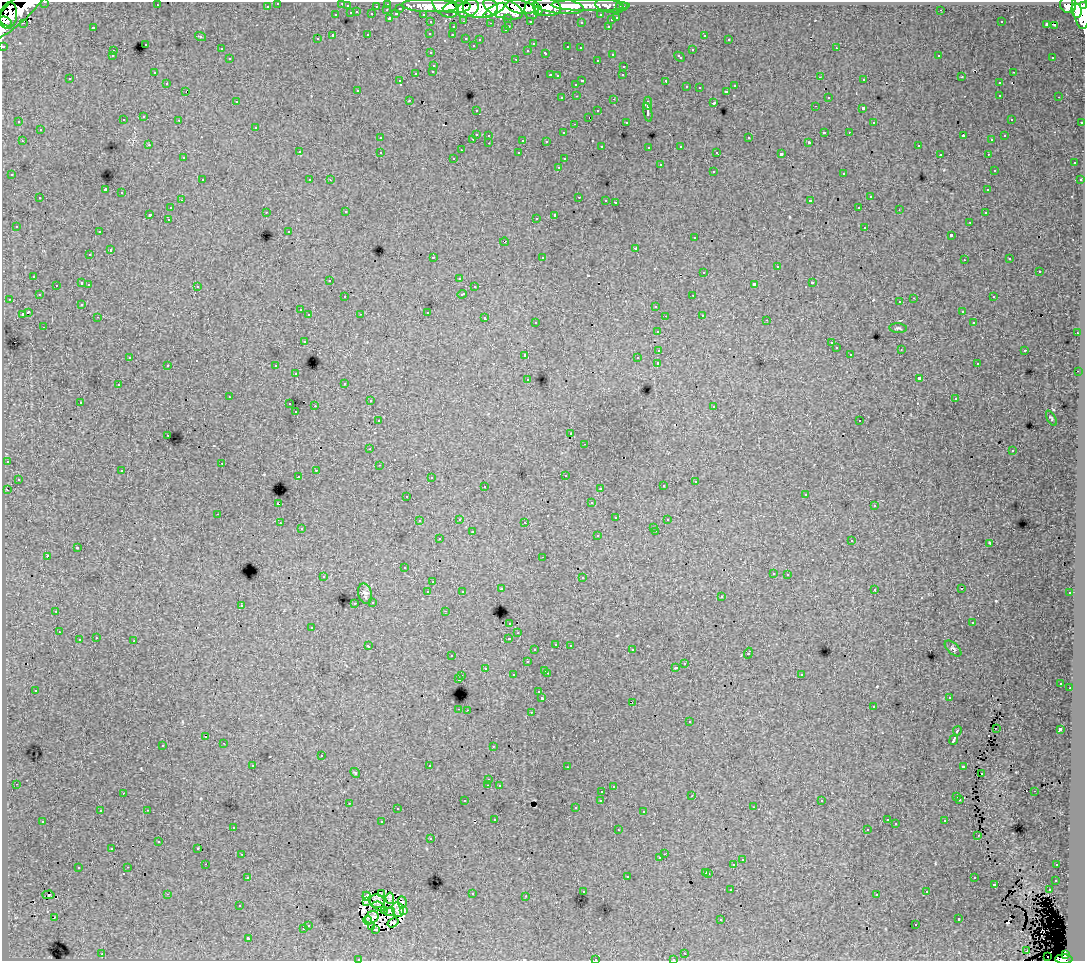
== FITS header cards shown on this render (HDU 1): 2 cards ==
NAXIS1  =                 1083
NAXIS2  =                  959

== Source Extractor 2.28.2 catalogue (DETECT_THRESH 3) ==
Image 1083 x 959 px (HDU 1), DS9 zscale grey, 1 PNG px = 1 image px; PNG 1087 x 963 px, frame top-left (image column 1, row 959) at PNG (2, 2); each listed source drawn as its Kron ellipse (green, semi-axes under 4 px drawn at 4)
Background 84.7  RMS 0.81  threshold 2.44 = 3 sigma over >= 5 px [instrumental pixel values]
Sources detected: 553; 12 with non-positive FLUX_AUTO (blend fragments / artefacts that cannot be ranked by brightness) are neither listed nor drawn; of the other 541, the 500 brightest by FLUX_AUTO listed and drawn (41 fainter detections omitted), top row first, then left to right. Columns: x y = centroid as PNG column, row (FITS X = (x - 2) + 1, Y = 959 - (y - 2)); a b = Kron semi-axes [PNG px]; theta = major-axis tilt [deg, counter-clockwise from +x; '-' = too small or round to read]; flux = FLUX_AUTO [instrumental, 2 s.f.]
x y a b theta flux
45 2 3 2 - 2000
278 3 3 3 - 1900
342 3 3 2 - 77
388 4 3 3 - 3200
157 5 3 2 - 84
590 5 39 6 0 100000
1068 5 8 8 - 74000
267 6 3 3 - 1100
347 6 3 3 - 780
376 6 3 2 - 810
430 6 28 6 -2 200000
445 6 14 9 -41 160000
559 6 25 8 -7 180000
610 6 15 7 -11 24000
1084 6 4 3 - 53000
457 7 14 5 6 180000
521 7 15 6 -10 220000
547 7 14 9 -6 220000
620 7 3 3 - 930
623 7 3 3 - 1600
400 8 3 3 - 830
468 8 11 8 26 190000
480 8 17 10 2 350000
503 8 20 9 -19 440000
19 10 41 11 44 300000
387 10 3 2 - 290
494 10 12 4 31 90000
532 10 9 7 84 150000
941 10 3 2 - 83
1081 10 20 8 -81 320000
538 11 5 3 - 62000
1076 11 7 5 -81 120000
357 12 3 3 - 400
351 13 3 3 - 650
372 14 3 3 - 1100
396 14 4 3 - 820
423 14 3 2 - 1500
8 15 13 8 80 190000
336 15 3 3 - 270
601 15 3 3 - 1500
390 18 3 3 - 1500
508 18 3 3 - 990
617 18 3 3 - 580
611 20 3 3 - 240
6 21 6 4 -27 72000
464 21 3 2 - 330
530 21 3 3 - 1100
431 22 3 3 - 1600
581 22 3 3 - 180
1001 22 3 3 - 140
23 23 3 2 - 180
490 23 3 2 - 50
1047 24 4 3 - 590
1054 25 4 2 - 48
509 26 3 2 - 300
608 26 3 2 - 230
93 27 3 2 - 510
453 27 3 3 - 250
505 30 3 3 - 230
430 34 3 3 - 150
368 35 3 3 - 580
452 35 3 2 - 160
704 35 4 3 - 180
333 36 3 3 - 1200
201 37 6 3 -19 52
466 38 3 3 - 220
317 39 3 3 - 190
729 39 3 2 - 100
480 40 3 3 - 170
145 44 3 3 - 270
533 44 3 3 - 140
473 45 3 3 - 110
3 46 3 3 - 3200
568 47 3 3 - 400
580 48 3 3 - 200
836 48 3 2 - 190
221 49 3 3 - 89
528 50 3 3 - 150
692 50 3 3 - 350
113 51 3 3 - 250
431 53 3 3 - 190
546 53 3 3 - 490
612 54 3 3 - 270
939 55 3 2 - 95
112 56 3 3 - 120
680 57 6 3 -43 410
1053 57 3 3 - 150
230 59 3 3 - 280
516 59 3 2 - 480
597 60 3 2 - 110
434 65 3 3 - 210
624 66 3 3 - 300
433 71 3 3 - 270
154 72 3 2 - 130
1013 72 3 2 - 200
416 73 3 3 - 540
550 75 3 2 - 380
623 75 3 2 - 78
557 76 3 3 - 93
820 77 3 2 - 75
962 77 3 2 - 100
70 79 3 3 - 150
864 80 3 2 - 180
400 81 3 3 - 170
582 81 3 3 - 550
666 81 4 3 - 990
167 83 3 3 - 220
999 83 3 3 - 290
576 84 3 3 - 190
734 86 3 3 - 280
686 87 3 3 - 230
699 88 2 2 - 47
358 90 3 3 - 140
186 91 3 2 - 71
726 91 3 3 - 290
1000 95 3 2 - 210
577 96 3 2 - 260
828 97 3 3 - 220
1059 97 3 2 - 210
562 98 3 2 - 130
614 99 3 2 - 400
409 100 3 2 - 210
236 101 3 2 - 86
648 103 7 3 88 2000
714 103 3 3 - 780
815 106 3 2 - 120
863 108 3 3 - 1100
476 110 3 2 - 120
598 111 3 3 - 250
648 112 10 4 -80 2300
144 117 3 3 - 290
589 117 3 2 - 67
1011 119 3 2 - 79
123 120 3 3 - 220
179 120 3 2 - 240
19 122 3 2 - 120
626 122 3 3 - 140
874 122 3 3 - 140
1082 122 3 3 - 590
574 124 3 2 - 130
256 127 3 3 - 310
40 130 3 3 - 230
824 132 3 3 - 840
849 132 2 2 - 110
563 133 3 3 - 220
476 134 3 3 - 630
489 135 3 3 - 190
963 136 4 3 - 420
1005 136 3 3 - 180
380 138 3 3 - 170
749 138 3 3 - 280
473 139 3 2 - 230
523 140 3 3 - 560
992 140 3 3 - 100
22 141 3 2 - 230
546 141 3 3 - 110
809 142 3 2 - 67
489 143 3 2 - 230
149 145 3 2 - 210
602 146 3 3 - 120
681 146 3 3 - 280
918 146 3 3 - 250
649 147 3 3 - 170
461 150 2 2 - 52
299 152 3 3 - 350
380 152 3 3 - 240
717 152 3 3 - 150
519 153 3 3 - 200
781 154 4 3 - 1700
940 154 3 2 - 140
988 154 3 2 - 120
183 158 3 3 - 260
454 158 3 3 - 190
564 159 3 3 - 160
1074 163 3 3 - 210
660 165 3 3 - 510
559 167 3 2 - 220
994 170 3 3 - 190
713 171 3 3 - 340
844 173 3 3 - 280
12 175 3 3 - 240
202 180 3 3 - 240
310 180 3 2 - 110
330 180 3 2 - 63
1080 180 3 3 - 120
105 190 4 3 - 5700
988 190 3 3 - 160
122 193 3 3 - 570
579 197 3 2 - 390
870 197 3 3 - 400
40 198 3 3 - 350
181 200 3 2 - 120
606 200 3 2 - 100
810 201 4 3 - 1100
615 202 3 2 - 540
859 207 3 2 - 180
171 208 3 3 - 290
899 210 3 2 - 66
266 212 3 2 - 180
346 212 3 3 - 170
985 213 3 2 - 190
150 214 3 3 - 1100
555 215 4 3 - 1800
536 218 3 3 - 150
168 219 3 2 - 230
970 222 3 2 - 180
16 226 3 3 - 200
865 227 3 3 - 460
289 231 3 3 - 130
99 232 3 2 - 180
951 235 3 3 - 1000
695 238 3 3 - 200
504 242 4 3 - 63
636 248 3 3 - 440
110 250 3 3 - 690
90 255 3 3 - 240
433 257 3 2 - 560
542 257 3 3 - 280
1010 259 3 3 - 130
964 260 3 2 - 76
777 267 3 3 - 630
1039 271 3 3 - 400
704 272 3 3 - 390
34 276 3 3 - 230
459 278 3 3 - 190
330 280 3 3 - 220
82 283 3 3 - 570
812 283 3 3 - 360
89 284 3 2 - 220
754 284 4 3 - 1600
56 285 3 2 - 180
197 286 3 3 - 340
474 287 3 3 - 200
462 294 5 3 - 440
39 295 3 3 - 170
693 295 3 2 - 220
345 297 3 3 - 190
993 297 3 3 - 250
914 298 3 2 - 490
9 299 3 2 - 180
900 302 3 3 - 230
82 304 3 3 - 180
656 306 3 3 - 350
300 310 3 3 - 210
962 311 3 3 - 200
28 312 4 3 - 1500
427 312 3 3 - 480
22 314 4 3 - 670
361 314 3 2 - 95
309 315 3 3 - 300
702 315 3 2 - 190
665 316 3 2 - 96
98 317 3 2 - 230
485 318 3 3 - 480
767 320 3 2 - 90
536 322 3 3 - 240
974 323 3 3 - 120
44 327 3 2 - 200
898 328 9 4 -6 110
658 331 3 3 - 290
1077 333 3 2 - 210
304 341 3 3 - 390
831 343 3 2 - 120
836 348 3 3 - 180
659 350 3 3 - 670
901 350 3 2 - 55
1025 350 3 3 - 430
850 354 3 3 - 190
525 355 3 3 - 370
130 357 3 3 - 110
637 358 3 2 - 100
658 363 3 3 - 1900
977 364 3 2 - 180
168 365 3 3 - 320
276 366 3 3 - 370
1078 371 2 2 - 110
296 374 3 3 - 200
528 379 3 3 - 230
919 379 4 3 - 1600
345 383 3 3 - 190
118 385 3 3 - 290
229 397 3 2 - 72
955 399 3 2 - 92
370 401 3 2 - 160
80 402 3 2 - 220
290 404 3 2 - 410
315 406 2 2 - 310
714 406 3 2 - 120
296 412 3 2 - 130
1051 418 8 4 -62 83
378 421 3 3 - 250
860 421 2 2 - 80
571 434 3 3 - 160
168 435 3 2 - 130
585 444 3 2 - 54
370 449 3 2 - 110
1012 451 3 3 - 170
7 461 3 3 - 210
222 463 3 2 - 180
379 465 3 2 - 100
316 470 3 2 - 260
122 471 3 3 - 220
565 475 3 2 - 170
298 477 2 2 - 110
431 478 3 2 - 93
18 479 3 3 - 140
695 481 3 2 - 290
485 486 3 2 - 230
663 486 3 3 - 220
600 488 3 3 - 160
7 490 3 3 - 190
806 494 3 2 - 93
407 496 3 3 - 150
591 503 3 3 - 150
278 504 3 3 - 1000
874 506 3 3 - 190
218 514 3 2 - 170
616 518 3 3 - 330
459 519 3 2 - 360
667 520 3 2 - 64
419 521 3 3 - 200
525 522 3 3 - 120
280 523 3 2 - 190
654 527 3 3 - 140
301 529 3 3 - 120
656 531 3 2 - 300
472 532 3 3 - 530
598 536 3 3 - 260
439 539 3 3 - 270
852 541 3 3 - 330
990 543 4 3 - 48
77 548 3 3 - 730
47 556 3 3 - 1000
543 557 3 2 - 120
404 568 3 3 - 160
773 573 3 3 - 230
788 574 3 2 - 220
323 577 3 2 - 59
582 578 3 3 - 230
433 582 3 2 - 220
501 589 3 3 - 120
874 589 3 3 - 190
961 589 3 2 - 87
462 591 3 3 - 190
428 592 3 3 - 340
1070 593 3 3 - 150
365 594 10 7 -76 210
721 597 3 3 - 210
373 602 3 3 - 280
355 603 3 2 - 200
241 605 3 3 - 330
56 611 3 2 - 160
445 611 3 2 - 200
510 623 3 3 - 200
972 623 3 3 - 140
312 627 3 3 - 240
59 632 3 3 - 150
518 633 3 2 - 110
96 638 3 2 - 210
509 638 3 3 - 530
79 640 3 3 - 470
134 641 3 3 - 570
556 644 3 3 - 200
570 645 3 2 - 230
368 646 4 3 - 210
953 648 10 5 -43 130
535 650 3 3 - 220
632 650 3 2 - 200
748 653 5 3 - 500
451 656 3 2 - 150
527 662 3 3 - 330
685 663 3 2 - 190
485 668 3 3 - 250
675 668 3 3 - 140
545 670 3 2 - 320
547 673 3 2 - 420
801 674 3 3 - 190
513 675 3 3 - 160
462 676 3 2 - 270
459 679 3 3 - 790
1061 683 3 3 - 100
1070 688 3 2 - 130
35 690 3 2 - 68
539 692 3 3 - 260
949 697 3 2 - 150
542 698 3 3 - 1700
632 702 3 2 - 110
873 707 3 2 - 190
459 709 3 2 - 330
467 710 2 2 - 250
531 712 3 2 - 330
690 722 3 3 - 270
996 728 2 2 - 54
1060 729 4 3 - 2300
957 731 5 3 - 750
206 737 3 2 - 68
954 740 5 3 - 2600
224 743 3 2 - 260
163 745 3 3 - 260
493 746 3 2 - 110
321 756 3 3 - 460
253 765 3 3 - 170
430 766 3 3 - 3000
963 766 4 3 - 650
567 767 3 2 - 87
355 773 5 4 - 82
981 774 3 2 - 54
489 780 3 3 - 190
16 784 3 2 - 150
488 785 3 2 - 47
499 785 3 3 - 240
613 786 3 3 - 210
602 791 3 2 - 310
1034 791 3 2 - 190
123 793 3 2 - 78
692 796 3 2 - 130
957 797 3 3 - 440
960 799 3 3 - 210
601 800 3 3 - 280
465 801 3 2 - 140
822 801 3 3 - 130
349 803 3 2 - 240
754 807 3 3 - 94
576 808 3 3 - 88
397 809 3 2 - 150
147 810 3 2 - 330
100 811 3 3 - 210
644 811 3 2 - 110
495 819 3 3 - 170
887 820 3 3 - 160
43 821 3 3 - 290
945 821 3 3 - 280
382 822 3 3 - 780
896 824 3 2 - 77
233 827 3 3 - 180
867 829 3 2 - 170
618 830 3 2 - 170
978 836 3 2 - 59
431 839 3 3 - 210
159 842 3 3 - 120
198 848 3 3 - 76
112 849 3 2 - 62
241 854 3 2 - 170
664 854 2 2 - 190
660 858 3 3 - 190
742 860 3 3 - 290
206 864 2 2 - 100
734 865 3 3 - 870
1057 865 3 2 - 190
128 867 3 2 - 190
78 868 3 3 - 400
706 872 3 3 - 360
709 873 3 3 - 290
627 876 3 3 - 470
248 877 3 3 - 270
974 878 3 2 - 180
1056 880 3 3 - 250
994 884 3 3 - 400
731 890 3 3 - 160
1049 890 3 2 - 150
583 891 3 3 - 240
927 892 3 3 - 180
167 894 3 2 - 730
381 894 3 2 - 55
472 894 3 2 - 310
877 894 3 3 - 200
48 895 6 2 4 200
367 896 4 3 - 190
526 896 3 2 - 130
390 898 5 3 - 190
377 901 8 6 -18 120
367 902 3 3 - 95
402 902 6 3 -84 140
240 906 3 3 - 110
379 906 6 4 -21 58
385 910 3 2 - 62
398 910 7 6 - 170
404 911 4 3 - 71
390 912 5 3 - 65
55 917 3 2 - 110
372 917 7 5 34 140
721 919 3 3 - 65
959 919 3 3 - 490
367 920 4 2 - 78
393 922 6 3 36 200
308 925 3 3 - 310
916 925 3 3 - 240
372 927 3 2 - 71
303 929 3 3 - 410
376 929 3 2 - 83
248 938 3 3 - 1500
1027 951 3 2 - 69
685 953 3 2 - 200
102 954 3 2 - 270
1066 955 4 3 - 29000
1048 957 2 2 - 220
359 959 3 2 - 190
595 959 3 2 - 360
673 959 3 2 - 170
1064 959 9 4 -1 70000
At the frame edge (FLAGS 8, measured only in part): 9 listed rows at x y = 45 2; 278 3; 342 3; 1084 6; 3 46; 359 959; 595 959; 673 959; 1064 959
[41 fainter detections neither listed nor drawn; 12 non-positive-flux detections neither listed nor drawn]